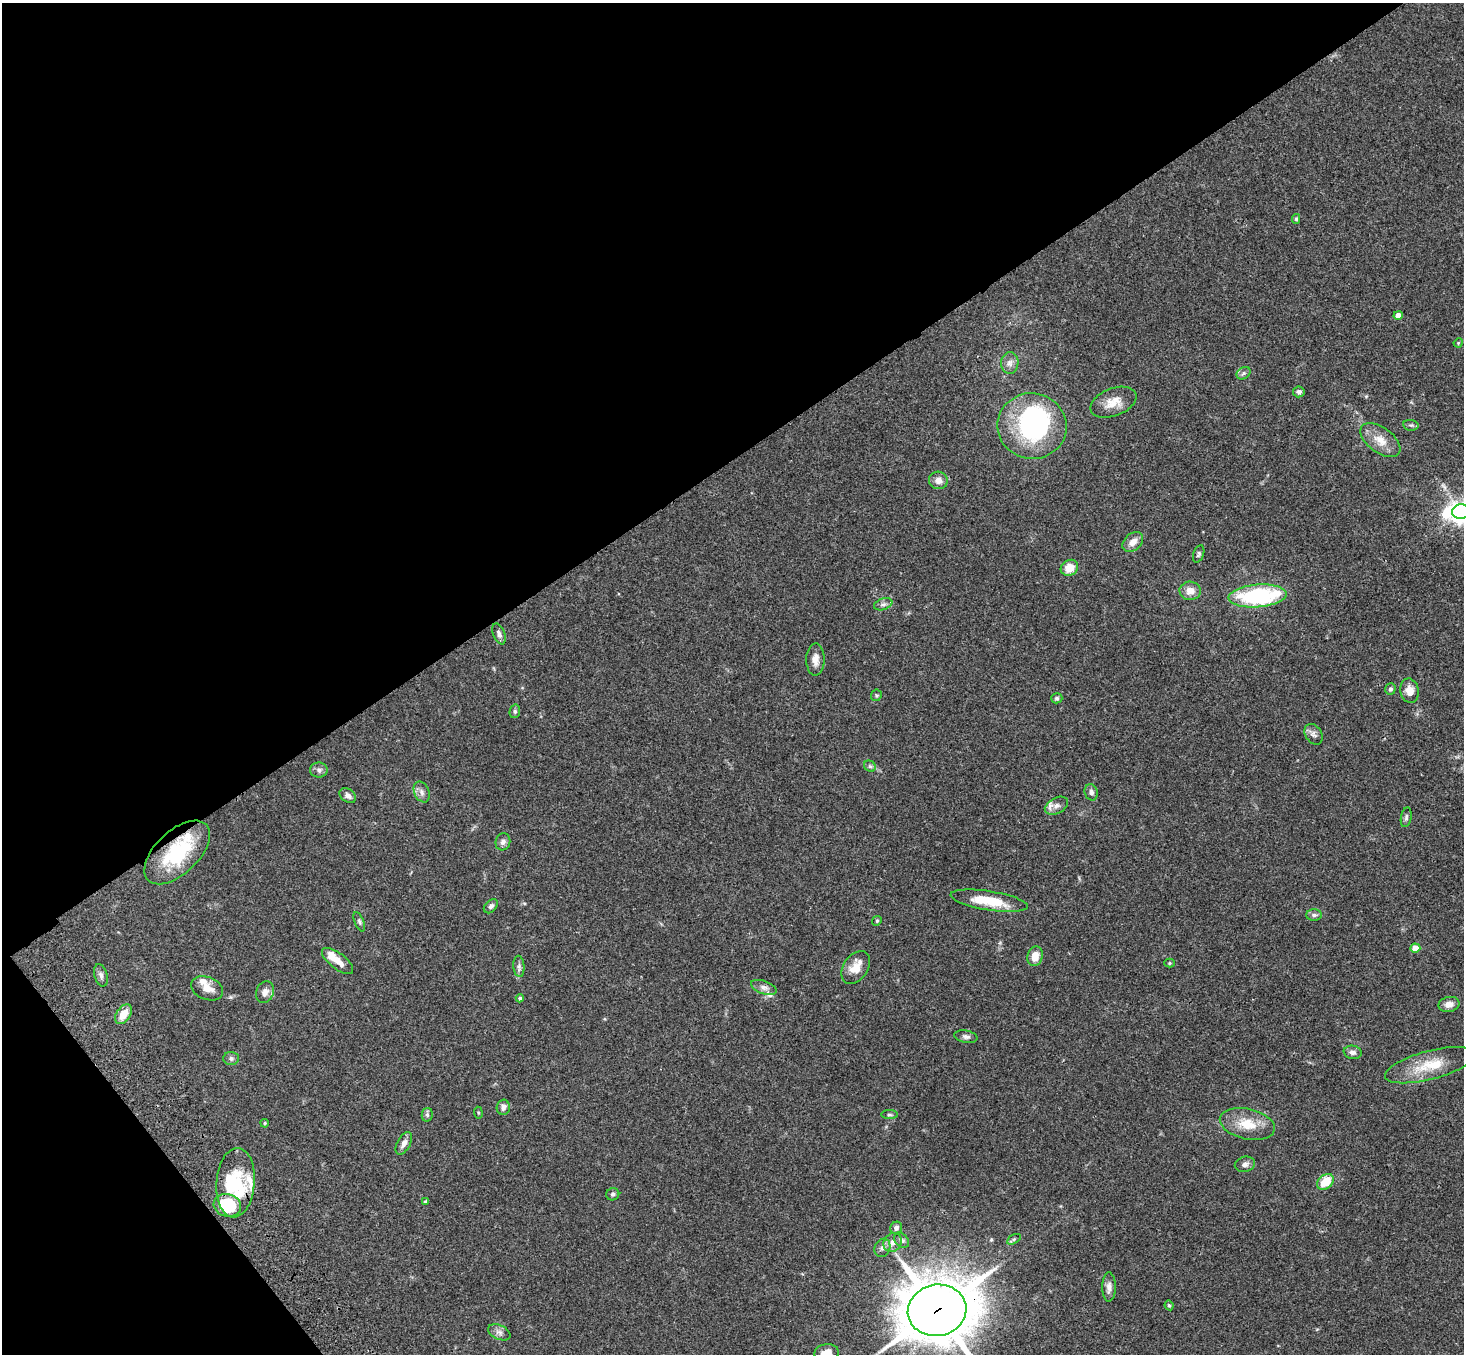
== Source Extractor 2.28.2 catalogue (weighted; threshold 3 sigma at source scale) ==
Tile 5 of 4 x 4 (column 1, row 2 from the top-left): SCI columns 108-1569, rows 3079-4430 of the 6061 x 6017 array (HDU 1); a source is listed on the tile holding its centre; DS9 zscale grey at full resolution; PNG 1466 x 1356 px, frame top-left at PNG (2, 3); each listed source drawn as its Kron ellipse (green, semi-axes under 4 px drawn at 4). Shown black and unused: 37% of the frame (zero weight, under 3 of 4 exposures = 6% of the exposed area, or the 3 px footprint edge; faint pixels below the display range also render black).
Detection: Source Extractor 2.28.2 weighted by HDU 2 'WHT'; one run over the whole footprint, this tile lists its part. Background 0.0593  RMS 0.0053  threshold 0.0237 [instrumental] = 3 sigma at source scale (4.5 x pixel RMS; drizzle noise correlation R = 1.50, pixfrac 1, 0.05/0.05 arcsec/px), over >= 5 px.
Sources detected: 87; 3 inside a brighter object's white glare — neither listed nor drawn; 4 inside a brighter listed object's ellipse — not listed separately; the other 80 listed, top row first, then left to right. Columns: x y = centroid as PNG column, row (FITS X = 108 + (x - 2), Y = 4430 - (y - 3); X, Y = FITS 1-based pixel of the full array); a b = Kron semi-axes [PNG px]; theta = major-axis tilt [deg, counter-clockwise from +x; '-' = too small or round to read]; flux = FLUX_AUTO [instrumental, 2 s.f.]
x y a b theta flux
1296 219 5 4 - 0.72
1398 315 5 4 - 4.8
1458 343 5 3 - 0.46
1010 363 11 8 88 2.8
1243 373 7 5 35 1.3
1299 392 6 5 - 1.5
1113 402 24 13 21 7.7
1411 425 8 5 -7 1.1
1032 426 34 33 - 85
1380 440 23 12 -36 7.8
938 480 9 8 - 3.3
1461 512 9 7 5 360
1133 542 11 8 42 3.9
1199 554 9 5 71 1.1
1069 568 9 7 30 6.9
1190 591 10 9 - 4.8
1258 596 29 11 5 58
883 604 9 5 20 1.8
499 634 11 6 -69 1.9
815 659 16 9 89 4
1390 689 6 5 - 1.3
1410 691 12 9 -80 4.8
876 695 6 5 - 0.78
1057 698 5 5 - 0.91
515 711 7 5 77 1.1
1314 734 11 8 -57 2.2
870 766 6 5 - 1
319 770 9 7 0 1.8
422 792 11 7 -66 2.4
1091 792 8 6 -76 1.9
348 795 9 6 -37 2.4
1056 806 12 8 28 3.1
1406 817 10 5 79 1.2
503 842 8 7 - 1.9
177 852 40 21 44 36
989 901 39 9 -9 17
491 906 8 5 45 1.3
1314 915 8 5 0 1.3
877 921 5 4 - 0.71
359 922 10 4 -67 1.2
1415 948 5 4 - 9.1
1035 956 10 7 75 5.8
338 961 19 8 -38 5.7
1169 963 5 4 - 0.58
519 966 10 5 -85 1.7
856 967 18 12 56 7.7
101 975 11 6 -75 1.9
764 987 13 6 -20 2.6
207 988 17 11 -21 5.2
265 992 11 8 69 3.2
520 998 4 4 - 0.64
1449 1004 10 7 12 3.5
123 1014 11 7 56 6.7
966 1037 11 6 -10 1.7
1353 1052 9 6 -9 2.3
231 1058 8 6 -3 1.5
1430 1065 46 14 15 16
503 1107 8 6 88 2
478 1113 6 3 -82 0.55
427 1115 7 5 78 1
889 1115 8 4 0 0.91
265 1123 4 3 - 0.59
1247 1124 28 15 -13 12
404 1143 12 6 62 2.8
1245 1164 10 7 14 2.2
1325 1182 9 6 37 11
235 1183 35 19 86 24
613 1194 6 6 - 1.2
425 1202 4 3 - 0.68
227 1205 14 11 -14 27
896 1228 6 6 - 1.6
1014 1239 7 4 30 0.92
902 1240 9 6 -47 1.5
893 1243 10 8 53 3.4
882 1248 9 7 64 2.4
1109 1287 15 7 90 2.6
1169 1305 5 3 - 0.67
937 1310 29 25 12 2500
499 1332 12 7 -24 2.3
827 1353 12 8 5 4.8
Overlapping masked pixels (flux is a lower limit): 2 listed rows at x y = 177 852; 937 1310
Isophote crosses this tile's border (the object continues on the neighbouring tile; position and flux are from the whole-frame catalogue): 3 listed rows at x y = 1461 512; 937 1310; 827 1353